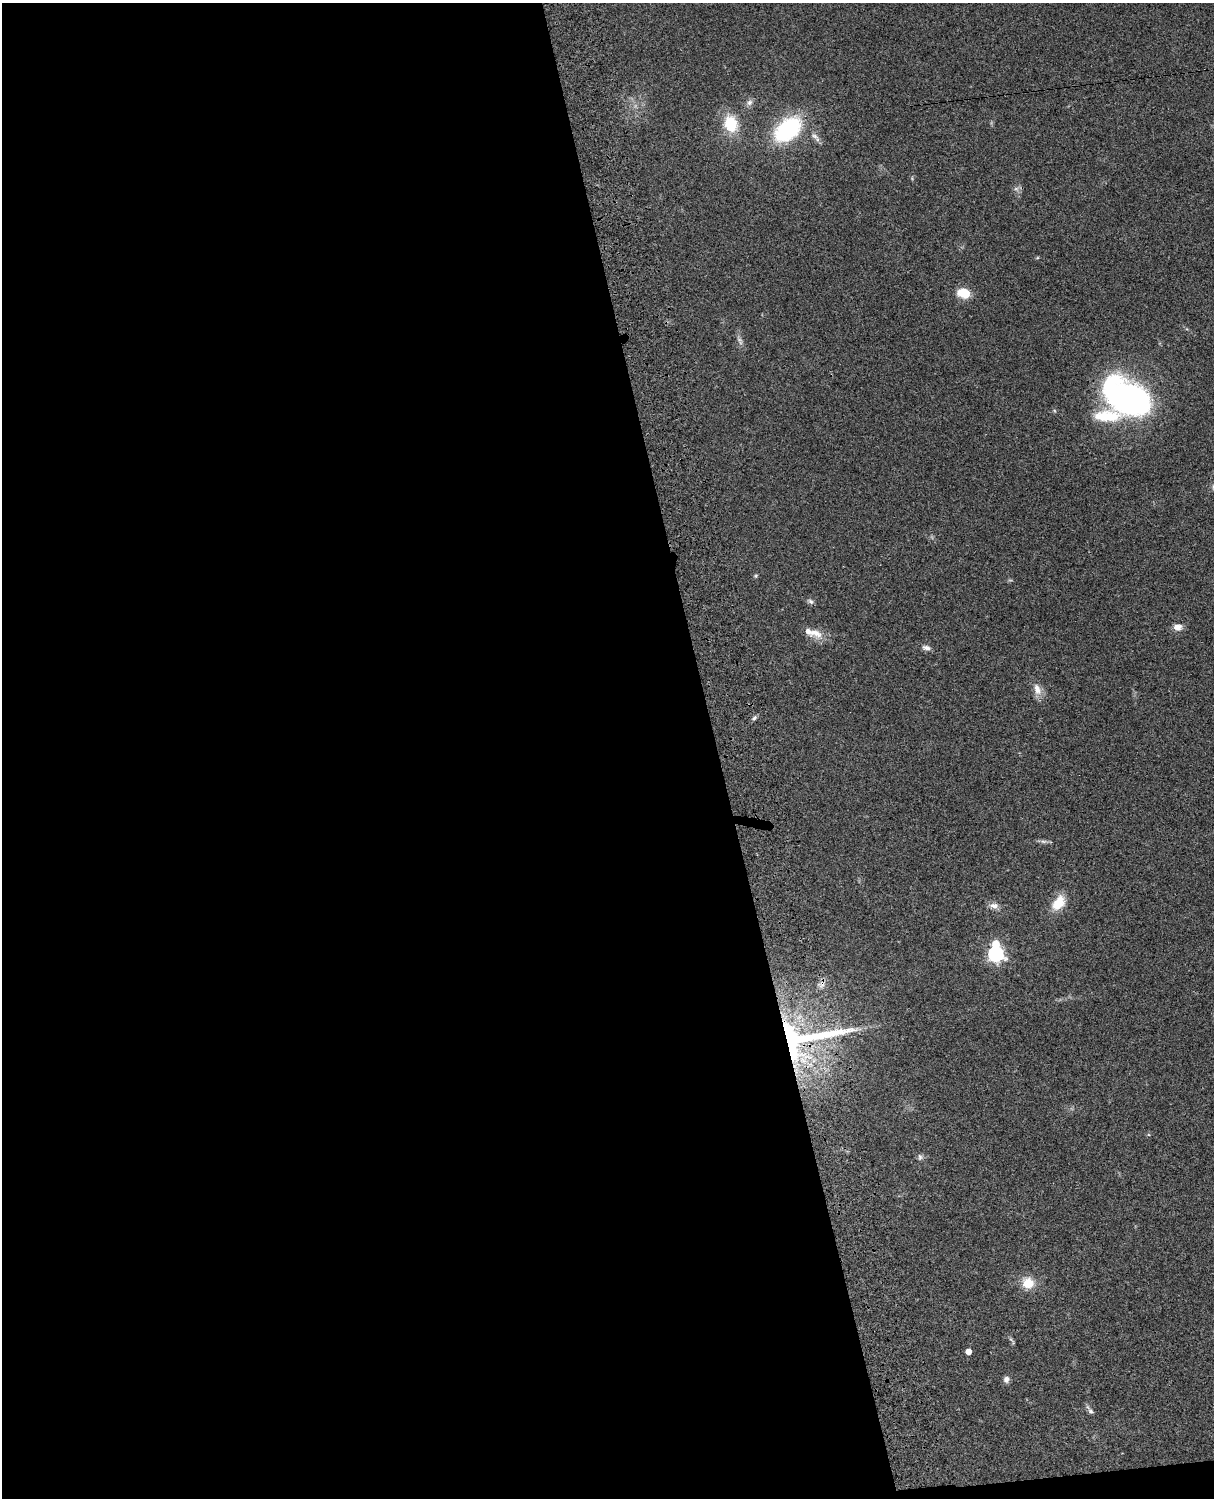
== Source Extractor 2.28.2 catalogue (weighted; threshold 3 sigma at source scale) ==
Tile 9 of 4 x 3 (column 1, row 3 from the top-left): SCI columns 121-1332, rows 277-1772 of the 5088 x 4927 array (HDU 1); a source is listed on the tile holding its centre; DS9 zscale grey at full resolution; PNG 1216 x 1500 px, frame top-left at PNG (2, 3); no overlay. Shown black and unused: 60% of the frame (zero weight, under 3 of 4 exposures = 6% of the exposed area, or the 3 px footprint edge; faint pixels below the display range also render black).
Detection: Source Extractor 2.28.2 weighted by HDU 2 'WHT'; one run over the whole footprint, this tile lists its part. Background 0.0917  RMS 0.0062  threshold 0.0277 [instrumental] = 3 sigma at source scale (4.5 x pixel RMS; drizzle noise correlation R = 1.50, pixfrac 1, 0.05/0.05 arcsec/px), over >= 5 px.
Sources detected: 30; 1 too faint to see at this stretch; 1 inside a brighter object's white glare — not listed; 2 inside a brighter listed object's ellipse — not listed separately; the other 26 listed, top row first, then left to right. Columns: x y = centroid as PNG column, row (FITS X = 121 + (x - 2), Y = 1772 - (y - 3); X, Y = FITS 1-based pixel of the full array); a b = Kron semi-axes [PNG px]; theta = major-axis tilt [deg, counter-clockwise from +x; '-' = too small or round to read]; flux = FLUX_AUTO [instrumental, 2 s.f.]
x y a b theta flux
749 102 9 7 45 2.4
731 124 19 14 -75 21
788 129 24 15 40 76
814 136 13 7 -42 3.1
1016 189 8 5 -28 1.7
963 293 12 9 -13 14
1126 397 46 28 -29 180
756 576 6 4 37 0.78
810 601 9 5 -35 1.6
1177 627 11 8 -5 4.2
815 633 23 11 -30 7.3
926 648 10 6 -14 2.7
1037 689 18 9 -70 5.8
754 718 7 5 46 1.3
1043 841 10 5 0 1.8
1058 903 19 12 54 13
994 906 13 8 -2 3.4
996 954 7 6 - 140
822 984 11 8 50 3.4
802 1038 91 32 8 140
920 1157 8 6 -89 1.6
1028 1283 13 12 - 11
1012 1341 12 3 -53 1.1
968 1352 5 5 - 5.1
1006 1379 8 7 - 2.4
1091 1411 9 6 -50 1.7
Overlapping masked pixels (flux is a lower limit): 2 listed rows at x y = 822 984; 802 1038